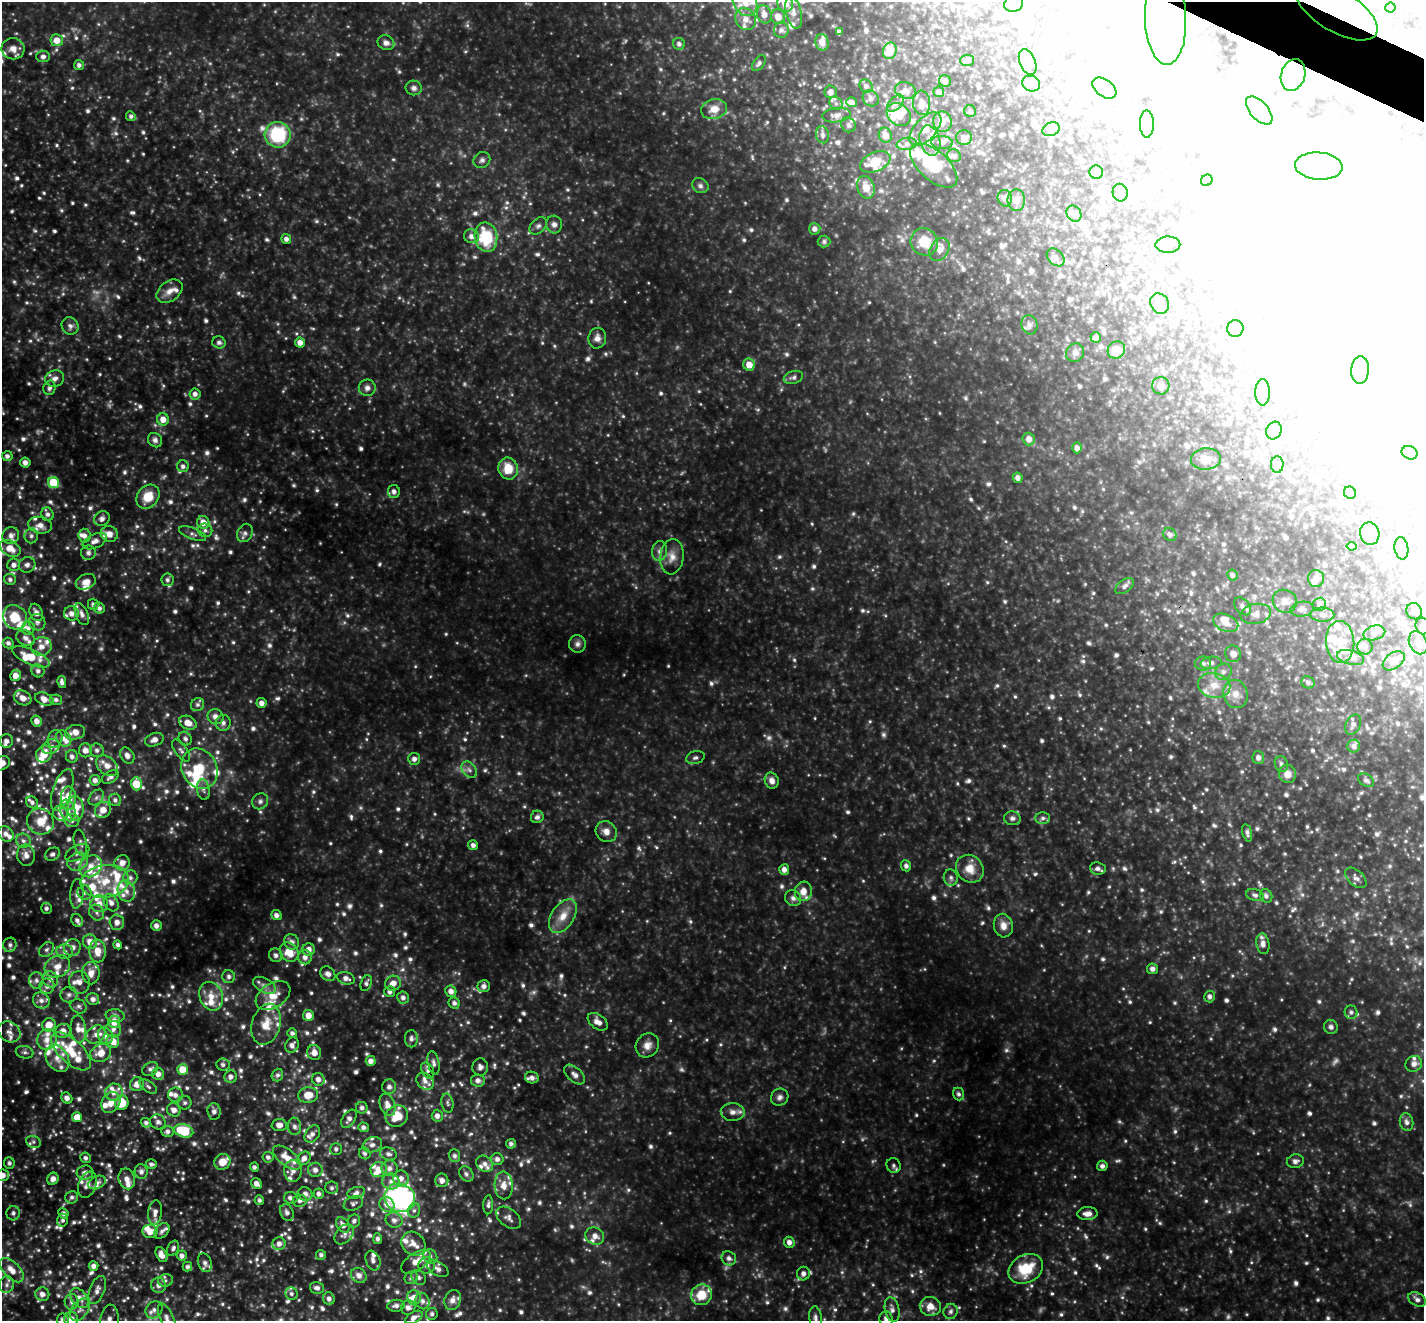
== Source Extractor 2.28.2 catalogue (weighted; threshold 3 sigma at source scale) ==
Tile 10 of 4 x 4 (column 2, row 3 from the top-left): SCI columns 1424-2845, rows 1602-2920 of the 5692 x 5704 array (HDU 1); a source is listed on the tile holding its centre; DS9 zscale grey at full resolution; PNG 1426 x 1323 px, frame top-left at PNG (2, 2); each listed source drawn as its Kron ellipse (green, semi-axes under 4 px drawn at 4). Shown black and unused: <1% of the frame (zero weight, under 3 of 4 exposures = <1% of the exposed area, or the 3 px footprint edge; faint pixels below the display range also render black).
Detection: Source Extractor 2.28.2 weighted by HDU 2 'WHT'; one run over the whole footprint, this tile lists its part. Background 0.351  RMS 0.038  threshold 0.17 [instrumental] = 3 sigma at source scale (4.5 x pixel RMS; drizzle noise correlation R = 1.50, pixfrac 1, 0.05/0.05 arcsec/px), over >= 5 px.
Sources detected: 1746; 28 too faint to see at this stretch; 324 inside a brighter object's white glare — neither listed nor drawn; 161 inside a brighter listed object's ellipse — not listed separately; of the other 1233, all 500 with FLUX_AUTO >= 10.8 (the completeness limit of this list) listed and drawn (733 fainter detections not listed), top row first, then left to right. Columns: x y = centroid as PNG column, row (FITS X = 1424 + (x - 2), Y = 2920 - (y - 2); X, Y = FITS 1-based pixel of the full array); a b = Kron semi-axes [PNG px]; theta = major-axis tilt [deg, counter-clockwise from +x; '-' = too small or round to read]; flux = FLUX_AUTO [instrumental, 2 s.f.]
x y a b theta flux
745 2 15 11 -60 54
785 3 8 7 - 44
1014 4 9 8 - 30
1390 7 5 5 - 18
1336 10 46 21 -31 240
794 13 16 7 -75 31
764 14 9 7 -74 26
778 17 7 7 - 31
746 19 11 10 - 29
1165 19 46 20 -88 320
781 30 7 7 - 15
839 32 4 4 - 11
57 40 6 6 - 41
822 42 8 6 -81 28
386 43 8 7 - 20
679 44 6 5 - 13
13 49 11 10 - 33
890 51 8 6 71 63
43 56 7 6 - 14
967 60 6 6 - 11
1028 62 13 8 -68 54
759 63 9 5 53 11
79 65 5 5 - 13
1293 75 16 12 71 120
945 81 6 5 - 15
1031 84 9 7 -26 14
866 86 7 6 - 12
414 88 8 7 - 14
1104 88 13 8 -37 42
905 90 10 8 -18 22
831 92 6 6 - 19
939 92 5 5 - 15
871 98 8 7 - 16
851 102 5 5 - 23
836 103 7 6 - 12
895 103 10 6 44 19
922 103 12 8 -87 28
714 109 13 10 14 43
1259 110 17 9 -48 42
970 111 6 6 - 12
899 114 13 10 -39 71
836 115 14 7 7 23
131 116 5 4 - 12
942 122 10 9 - 39
1147 124 13 7 -90 23
848 125 8 7 - 12
925 129 20 11 47 54
1051 129 9 6 20 26
278 135 13 12 - 250
822 135 8 6 -78 15
885 135 7 6 - 32
964 138 7 7 - 26
930 141 15 10 -75 43
942 142 11 6 -3 16
907 144 10 6 9 19
954 156 7 6 - 12
482 160 8 8 - 13
875 162 16 9 24 83
934 165 29 14 -42 160
1319 166 24 13 -4 100
1096 172 7 6 - 12
1207 180 6 5 - 17
700 186 8 7 - 13
866 187 12 8 -72 41
1120 193 9 7 -80 17
1005 198 8 7 - 14
1016 200 10 9 - 23
1074 214 8 7 - 16
554 224 9 8 - 19
538 226 10 7 44 14
815 229 6 5 - 17
471 236 8 7 - 21
486 237 15 11 -80 190
286 239 5 5 - 15
824 241 6 6 - 11
924 242 14 13 - 83
1168 245 12 8 1 20
939 249 12 9 57 34
1056 257 10 7 -46 14
169 291 14 10 38 33
1160 304 11 9 -60 24
1029 325 9 8 - 18
70 326 9 8 - 16
1235 328 8 8 - 14
597 338 10 9 - 23
1096 338 5 5 - 20
219 342 6 6 - 13
300 342 5 5 - 25
1116 350 9 8 - 42
1075 353 9 8 - 16
749 365 6 5 - 46
1360 370 14 9 85 43
793 377 10 6 18 11
55 378 9 8 - 20
1161 386 8 8 - 24
49 388 7 6 - 13
367 388 8 8 - 17
1263 392 13 7 90 15
195 394 5 5 - 17
163 419 6 6 - 36
1274 431 9 7 62 15
1029 439 6 6 - 23
155 440 7 6 - 16
1077 448 5 5 - 18
1410 453 8 6 -21 13
7 456 5 5 - 15
1206 459 15 10 4 34
25 462 5 5 - 20
1277 465 8 6 -89 12
183 466 6 6 - 13
508 468 11 9 -76 77
1018 478 5 5 - 16
53 483 6 5 - 150
394 491 6 6 - 17
1350 493 6 5 - 13
148 497 13 10 51 75
47 514 7 6 - 13
102 519 8 7 - 16
203 522 6 6 - 41
40 525 12 8 -12 29
205 530 7 6 - 11
245 533 9 7 64 15
1370 533 11 9 -77 57
109 534 9 8 - 36
192 534 14 5 -21 14
1170 535 7 6 - 14
11 536 8 8 - 22
31 536 7 6 - 13
85 536 7 6 - 16
95 541 13 7 25 27
1351 546 5 4 - 12
10 548 11 7 -31 51
1401 548 11 7 -82 14
659 551 10 7 80 17
88 553 7 7 - 12
672 557 17 11 83 41
14 565 6 6 - 20
27 565 8 7 - 15
1232 575 5 5 - 12
1316 578 8 8 - 22
10 579 6 5 - 12
167 580 6 6 - 12
86 582 10 7 21 30
1124 586 10 6 37 13
1285 601 12 11 - 33
93 604 5 5 - 12
1319 604 7 6 - 13
1242 606 10 7 -48 14
99 608 5 5 - 14
1302 609 12 7 9 16
1414 611 8 7 - 15
36 612 9 6 -67 21
71 613 7 7 - 22
82 614 11 6 -68 18
1256 614 15 10 11 30
1322 615 12 7 -2 17
15 617 13 11 -47 87
37 622 9 8 - 15
1226 623 13 8 -23 30
1422 626 8 7 - 11
28 628 7 6 - 14
1374 633 11 7 15 23
26 638 9 7 -28 19
1340 642 21 14 -87 78
8 643 5 5 - 12
1418 643 12 8 -65 33
577 644 9 8 - 16
41 646 10 9 - 31
1365 647 8 7 - 17
1233 654 8 8 - 24
31 657 20 7 -24 74
1351 657 14 7 -15 21
1394 661 12 7 35 36
1211 663 10 6 9 13
1203 664 8 7 - 14
38 671 6 6 - 14
1223 672 9 7 40 17
15 676 5 5 - 31
62 682 6 4 -79 15
1308 682 7 6 - 11
1214 685 16 12 -12 59
1235 694 14 12 -71 42
23 698 9 7 -24 35
44 699 10 6 -21 35
56 700 6 5 - 11
261 703 5 4 - 20
197 705 7 6 - 11
215 717 8 7 - 24
37 721 5 5 - 24
188 723 9 6 -24 41
223 723 8 7 - 17
1353 725 11 7 63 15
75 732 10 7 14 38
63 738 9 7 -51 20
55 739 9 7 69 15
185 739 7 6 - 13
154 740 9 6 21 26
6 741 7 6 - 19
1354 746 6 6 - 15
51 747 9 7 32 16
85 750 7 6 - 25
97 750 7 6 - 15
181 751 13 6 -53 15
44 754 9 7 61 63
127 755 9 6 -59 23
72 756 6 6 - 14
695 758 9 6 17 11
1258 758 6 6 - 17
414 759 6 6 - 17
2 763 8 6 31 39
1281 764 8 6 -67 12
107 766 12 8 -40 36
199 769 21 17 -62 140
469 770 9 6 -50 15
1287 774 9 8 - 32
110 777 9 5 31 16
95 780 5 5 - 18
1366 780 9 6 -32 11
772 781 8 6 -66 23
136 784 6 5 - 89
62 790 22 9 71 38
203 790 10 6 -80 16
96 797 9 6 49 12
68 798 12 7 89 64
115 800 6 5 - 11
260 801 8 7 - 15
32 802 6 5 - 13
76 808 12 8 -88 70
68 810 11 7 -72 26
103 810 8 7 - 34
60 813 8 7 - 19
537 817 6 6 - 15
1012 818 8 7 - 15
1043 818 7 5 1 12
72 820 7 6 - 15
40 822 14 12 -28 57
606 832 11 10 - 29
1247 833 9 4 -75 12
6 834 8 7 - 23
23 841 7 7 - 14
80 843 13 6 -77 15
473 845 5 5 - 16
77 853 13 7 27 21
52 854 8 6 28 14
26 855 11 9 -80 30
78 862 11 8 30 28
122 863 8 7 - 32
91 866 12 10 41 46
906 866 6 5 - 14
1098 868 8 6 -7 15
970 869 15 13 -50 57
784 870 5 5 - 21
130 878 7 7 - 15
951 878 8 7 - 13
1356 878 13 7 -42 17
105 881 24 16 7 110
126 891 11 8 -72 29
803 891 10 8 84 38
85 893 7 7 - 14
77 894 15 6 87 22
1255 895 9 5 -16 12
1266 896 7 6 - 13
793 898 8 7 - 16
111 903 9 7 -60 21
99 904 8 8 - 33
46 908 6 5 - 12
97 913 8 7 - 16
276 915 5 5 - 18
563 916 19 11 56 58
77 920 6 5 - 14
117 922 7 7 - 27
156 926 5 5 - 18
1003 926 12 9 -77 33
90 942 7 7 - 40
292 942 8 7 - 18
1263 944 10 6 -81 20
10 945 7 6 - 13
118 945 4 4 - 13
72 947 8 8 - 27
46 950 8 6 44 13
309 950 6 6 - 27
98 951 11 8 -85 55
65 952 8 7 - 19
289 952 10 8 -48 66
276 955 7 6 - 14
305 957 7 6 - 21
57 966 13 10 29 45
1152 969 5 5 - 15
91 973 11 8 -88 38
328 974 8 6 -42 20
229 977 6 6 - 12
346 978 9 6 -18 22
50 979 8 7 - 22
36 980 8 7 - 17
79 982 11 10 - 28
366 983 8 5 68 12
393 983 8 7 - 30
264 985 12 7 -28 21
47 986 7 7 - 19
484 986 6 6 - 16
451 991 6 5 - 23
390 992 5 5 - 13
69 994 8 7 - 15
273 995 19 12 33 64
211 996 15 11 -67 50
1209 997 6 5 - 13
403 998 6 6 - 15
93 999 6 6 - 18
41 1000 8 7 - 23
454 1003 6 5 - 13
79 1006 8 7 - 13
1351 1012 7 6 - 11
308 1015 5 5 - 36
115 1016 9 6 -5 15
114 1022 6 6 - 55
598 1022 11 7 -37 30
266 1024 21 14 73 75
49 1025 7 6 - 51
1331 1027 7 7 - 12
78 1029 14 7 -84 32
113 1029 8 8 - 17
63 1031 8 7 - 32
9 1032 12 10 -35 27
292 1033 5 5 - 12
96 1034 10 8 38 21
105 1036 9 7 -61 24
47 1039 10 9 - 34
411 1039 8 6 -89 15
113 1041 7 6 - 44
292 1045 8 6 63 19
647 1045 12 11 - 31
71 1051 24 12 -43 98
25 1052 9 6 -12 13
314 1052 7 7 - 30
101 1053 11 8 24 48
57 1058 14 10 -56 41
371 1061 5 5 - 22
433 1063 12 6 -79 14
1414 1064 8 7 - 20
223 1065 6 6 - 11
480 1067 9 7 87 17
150 1069 8 6 32 14
182 1069 5 5 - 70
428 1071 9 6 -60 12
158 1074 6 6 - 24
277 1075 6 5 - 11
575 1075 12 7 -41 19
231 1077 6 6 - 18
532 1078 7 6 - 16
318 1079 6 6 - 20
478 1080 7 6 - 18
425 1081 9 7 -45 22
137 1084 7 6 - 31
148 1087 10 5 -34 11
389 1087 7 7 - 15
114 1092 9 8 - 34
958 1094 6 5 - 11
175 1095 7 7 - 20
308 1095 10 8 6 58
780 1097 9 8 - 16
67 1098 6 5 - 20
111 1103 11 9 56 43
122 1103 7 6 - 81
185 1103 7 7 - 12
447 1103 9 6 -78 11
387 1105 11 7 -70 31
362 1108 6 6 - 13
174 1110 7 6 - 24
214 1111 8 6 -84 18
733 1112 12 9 -2 25
397 1116 11 10 - 89
437 1116 6 5 - 19
77 1117 5 5 - 52
349 1119 10 6 57 19
158 1122 8 7 - 16
1406 1122 9 6 -75 16
146 1123 5 4 - 13
279 1125 7 6 - 25
294 1126 8 6 -81 15
363 1127 5 4 - 14
168 1131 6 5 - 14
184 1131 10 6 -15 170
312 1134 9 6 56 19
33 1142 7 6 - 11
511 1144 5 5 - 12
372 1145 10 7 18 20
336 1149 6 5 - 11
365 1153 6 5 - 11
388 1154 8 6 -17 15
454 1156 6 5 - 12
268 1157 5 5 - 13
85 1158 5 5 - 12
287 1158 16 8 -37 58
304 1158 7 6 - 21
497 1159 6 6 - 16
1295 1161 8 7 - 15
222 1162 8 7 - 45
9 1163 6 5 - 11
151 1164 6 5 - 11
485 1164 9 7 -37 21
893 1165 7 7 - 11
1102 1166 5 5 - 13
254 1167 4 4 - 11
389 1168 8 8 - 22
315 1170 7 7 - 18
379 1170 8 7 - 44
141 1171 7 6 - 16
293 1171 11 8 -90 26
85 1172 8 7 - 19
466 1174 8 6 -51 12
3 1175 6 6 - 26
401 1178 8 7 - 23
53 1179 6 5 - 21
127 1179 10 8 -76 28
442 1180 7 6 - 20
391 1181 8 8 - 21
97 1183 9 6 23 17
256 1184 6 5 - 24
87 1185 13 8 69 29
504 1185 14 9 -87 34
332 1188 6 6 - 11
356 1193 9 5 14 14
305 1194 7 6 - 22
319 1194 5 5 - 14
72 1197 6 6 - 12
291 1198 7 6 - 15
400 1198 15 14 - 1100
259 1200 5 4 - 11
300 1201 7 6 - 14
353 1203 10 6 23 11
387 1204 8 7 - 25
488 1205 9 5 87 12
414 1210 7 6 - 11
155 1212 12 7 83 22
287 1212 9 6 -64 17
13 1213 7 6 - 13
63 1213 5 4 - 16
1087 1214 10 6 3 26
508 1218 14 9 -38 20
63 1220 6 5 - 11
394 1220 8 7 - 20
354 1221 7 6 - 13
343 1225 8 6 -55 24
150 1231 7 6 - 51
162 1231 9 6 48 14
344 1234 11 8 48 16
595 1236 9 8 - 25
378 1239 5 4 - 13
789 1242 5 5 - 19
279 1244 6 6 - 23
413 1244 13 11 -44 35
173 1248 8 5 64 12
161 1255 8 5 -63 28
321 1255 5 5 - 12
182 1256 5 5 - 18
430 1256 7 6 - 13
729 1258 7 7 - 16
373 1260 10 7 -70 20
416 1262 16 8 34 41
205 1263 10 6 -71 17
427 1265 8 8 - 19
94 1266 5 4 - 18
187 1267 5 4 - 11
438 1269 11 6 -31 20
1026 1269 18 14 29 130
12 1270 15 8 -46 42
803 1274 7 6 - 18
359 1275 8 7 - 25
419 1277 8 6 -49 12
411 1278 7 6 - 12
165 1280 7 6 - 11
7 1285 8 7 - 17
159 1285 8 7 - 21
317 1288 7 6 - 16
97 1290 15 7 70 23
42 1294 7 7 - 21
291 1294 6 6 - 12
701 1295 11 10 - 81
414 1297 7 6 - 28
79 1298 11 7 -51 27
329 1299 6 5 - 16
1417 1299 9 6 -29 16
453 1300 10 8 70 25
422 1301 8 7 - 17
72 1302 8 7 - 17
396 1306 9 6 6 16
930 1306 10 9 - 41
408 1307 7 7 - 21
892 1309 12 7 -78 20
80 1310 12 8 53 21
154 1310 9 7 49 19
951 1311 8 7 - 14
432 1314 6 5 - 11
414 1317 9 5 31 19
815 1318 11 6 -83 17
71 1319 7 7 - 30
167 1319 17 6 -66 25
886 1319 7 6 - 15
63 1320 6 6 - 13
109 1320 16 9 85 31
Overlapping masked pixels (flux is a lower limit): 2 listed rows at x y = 1336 10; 1165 19
Isophote crosses this tile's border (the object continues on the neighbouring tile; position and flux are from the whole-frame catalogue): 14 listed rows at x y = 745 2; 785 3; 1014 4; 1336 10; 1165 19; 1422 626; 2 763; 3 1175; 815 1318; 71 1319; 167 1319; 886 1319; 63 1320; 109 1320